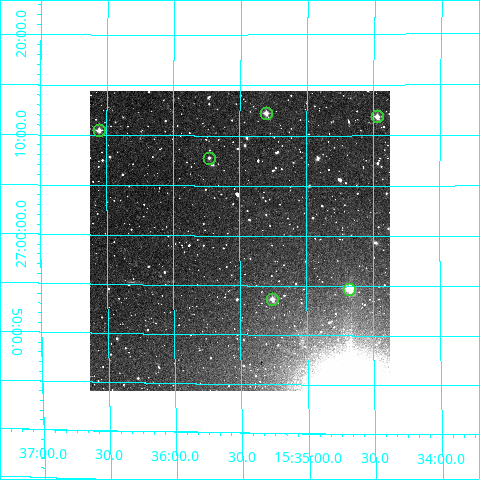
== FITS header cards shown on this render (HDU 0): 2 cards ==
NAXIS1  =                  300
NAXIS2  =                  300

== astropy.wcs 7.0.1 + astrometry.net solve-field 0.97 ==
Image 300 x 300 px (HDU 0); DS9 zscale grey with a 90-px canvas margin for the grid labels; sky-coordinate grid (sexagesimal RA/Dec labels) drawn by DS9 from the SOLVED WCS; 6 Tycho-2 reference stars matched to detected sources circled (green)
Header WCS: RA---TAN/DEC--TAN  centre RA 15:35:30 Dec +27:00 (233.87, +26.99 deg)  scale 6 arcsec/px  FOV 30.0' x 30.0'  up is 0 deg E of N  parity normal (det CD < 0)
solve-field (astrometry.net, Tycho-2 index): VERIFIED the header's WCS against the Tycho-2 star catalogue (verified at 2 index scales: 6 matches each, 0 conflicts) and refined it, rather than solving blind
Solved WCS: RA---TAN-SIP/DEC--TAN-SIP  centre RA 15:35:30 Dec +27:00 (233.87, +26.99 deg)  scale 6.03 arcsec/px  FOV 30.1' x 30.2'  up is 0 deg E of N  parity normal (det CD < 0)
The solver's refit moves the header's centre by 0.85 arcsec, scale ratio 1.005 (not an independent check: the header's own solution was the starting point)
Tycho-2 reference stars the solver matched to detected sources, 6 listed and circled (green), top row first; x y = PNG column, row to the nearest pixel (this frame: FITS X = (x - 90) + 1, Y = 300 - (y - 91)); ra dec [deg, ICRS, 3 dp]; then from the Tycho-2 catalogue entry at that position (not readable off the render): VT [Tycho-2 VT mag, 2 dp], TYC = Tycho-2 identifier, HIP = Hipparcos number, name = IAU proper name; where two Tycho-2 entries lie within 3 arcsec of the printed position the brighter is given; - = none
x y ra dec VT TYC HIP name
266 113 233.826 +27.204 10.44 2029-1641-1 - -
377 116 233.618 +27.198 10.35 2029-1632-1 - -
99 130 234.139 +27.175 9.83 2029-448-1 76426 -
209 158 233.933 +27.130 11.77 2029-439-1 - -
349 289 233.669 +26.912 8.90 2029-232-1 - -
272 299 233.815 +26.894 10.76 2029-207-1 - -